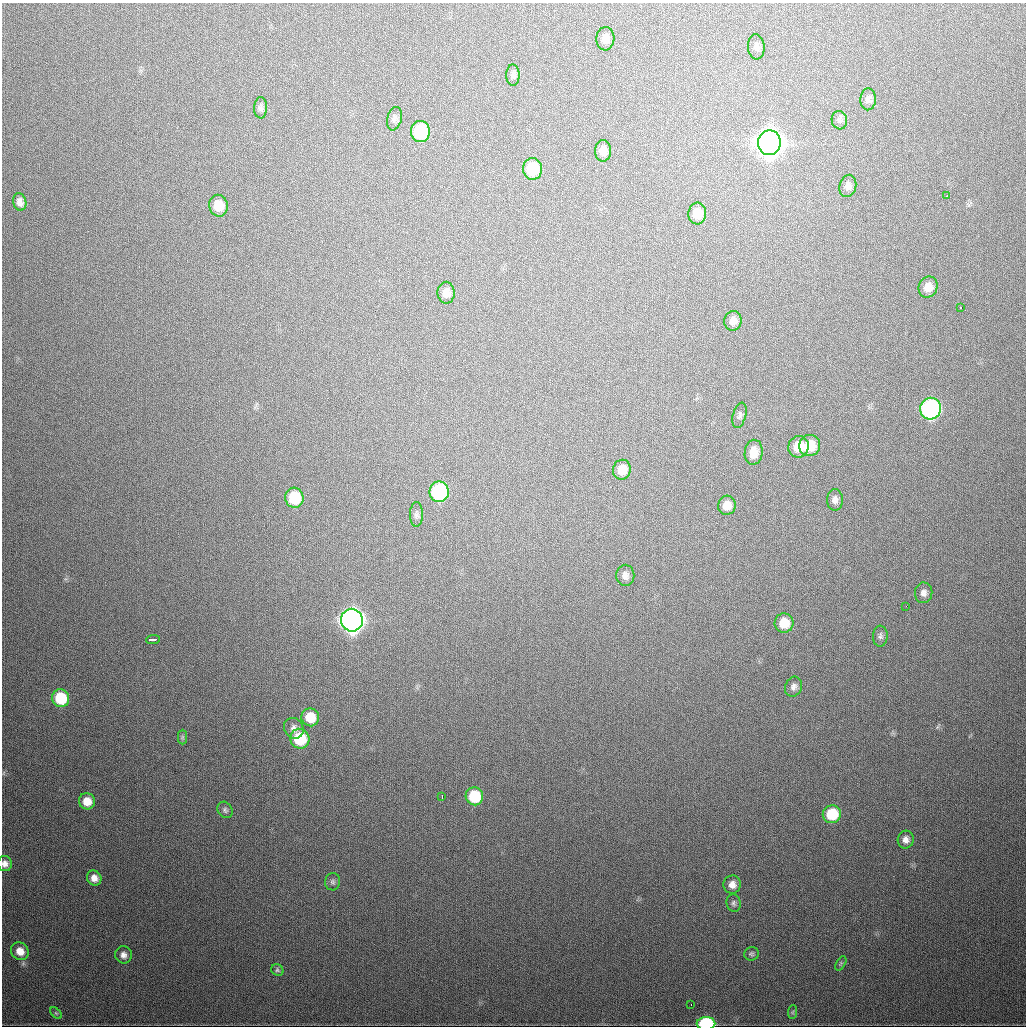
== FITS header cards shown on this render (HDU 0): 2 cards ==
NAXIS1  =                 1024
NAXIS2  =                 1024

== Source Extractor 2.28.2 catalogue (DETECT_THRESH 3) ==
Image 1024 x 1024 px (HDU 0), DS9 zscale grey, 1 PNG px = 1 image px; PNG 1028 x 1028 px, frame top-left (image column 1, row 1024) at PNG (2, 3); each listed source drawn as its Kron ellipse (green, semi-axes under 4 px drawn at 4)
Background 484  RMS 17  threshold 49.8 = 3 sigma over >= 5 px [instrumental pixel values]
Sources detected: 64; all 64 listed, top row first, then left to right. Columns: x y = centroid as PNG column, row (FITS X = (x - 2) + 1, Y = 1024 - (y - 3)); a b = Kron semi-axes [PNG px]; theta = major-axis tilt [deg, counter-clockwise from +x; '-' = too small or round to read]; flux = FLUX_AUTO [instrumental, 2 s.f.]
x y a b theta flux
605 39 12 9 86 9.5e+03
756 47 13 8 -84 5.4e+03
513 75 11 6 -89 3.7e+03
868 99 11 7 88 4.5e+03
261 108 11 6 88 3.8e+03
394 119 12 7 76 4.4e+03
839 120 9 8 - 3.7e+03
420 132 10 9 - 8.2e+04
769 143 12 11 - 1.9e+06
603 151 11 8 -89 9.7e+03
532 169 11 9 -89 4.5e+04
848 186 11 8 76 6.3e+03
947 196 3 2 - 1.9e+03
20 202 9 6 -74 6.2e+03
218 206 11 9 -76 2.3e+04
697 214 11 9 86 1.8e+04
928 287 11 9 67 1.2e+04
446 293 11 8 -90 9.3e+03
961 308 3 3 - 4.0e+03
733 321 10 8 82 7.4e+03
931 409 11 10 - 3.1e+05
739 415 13 6 74 3.7e+03
810 445 11 10 - 2.9e+04
799 447 11 10 - 2.5e+04
754 452 13 9 82 1.4e+04
622 470 10 9 - 1.5e+04
439 492 10 9 - 1.4e+05
294 498 10 9 - 4.5e+04
835 500 11 8 -90 5.5e+03
727 505 9 9 - 1.3e+04
416 514 12 6 89 3.9e+03
625 575 11 9 -89 6.2e+03
924 593 10 8 84 5.9e+03
906 606 2 2 - 2.1e+03
352 620 11 11 - 1.0e+06
784 623 10 9 - 2.3e+04
880 636 10 7 87 3.4e+03
153 639 7 3 5 4.6e+03
794 687 10 8 65 5.6e+03
61 698 9 8 - 5.0e+04
310 717 9 8 - 2.5e+04
294 728 11 9 -56 5.9e+03
182 737 7 4 90 2.2e+03
300 739 10 9 - 5.5e+04
474 796 9 9 - 5.0e+04
442 797 4 2 - 2.0e+03
87 801 8 8 - 1.5e+04
225 810 9 7 -54 2.9e+03
832 814 9 9 - 4.4e+04
906 840 9 8 - 6.8e+03
5 864 7 7 - 5.8e+03
94 878 8 7 - 8.3e+03
333 882 8 7 - 3.2e+03
732 885 9 8 - 8.8e+03
734 903 9 7 -76 3.3e+03
20 951 9 8 - 1.3e+04
751 954 7 6 - 2.5e+03
123 955 9 8 - 6.8e+03
841 963 8 4 59 1.9e+03
277 970 6 5 - 2.0e+03
691 1004 3 2 - 3.5e+03
793 1012 7 4 88 2.0e+03
56 1013 7 4 -44 1.7e+03
706 1023 9 6 3 1.1e+05
At the frame edge (FLAGS 8, measured only in part): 2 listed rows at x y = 5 864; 706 1023